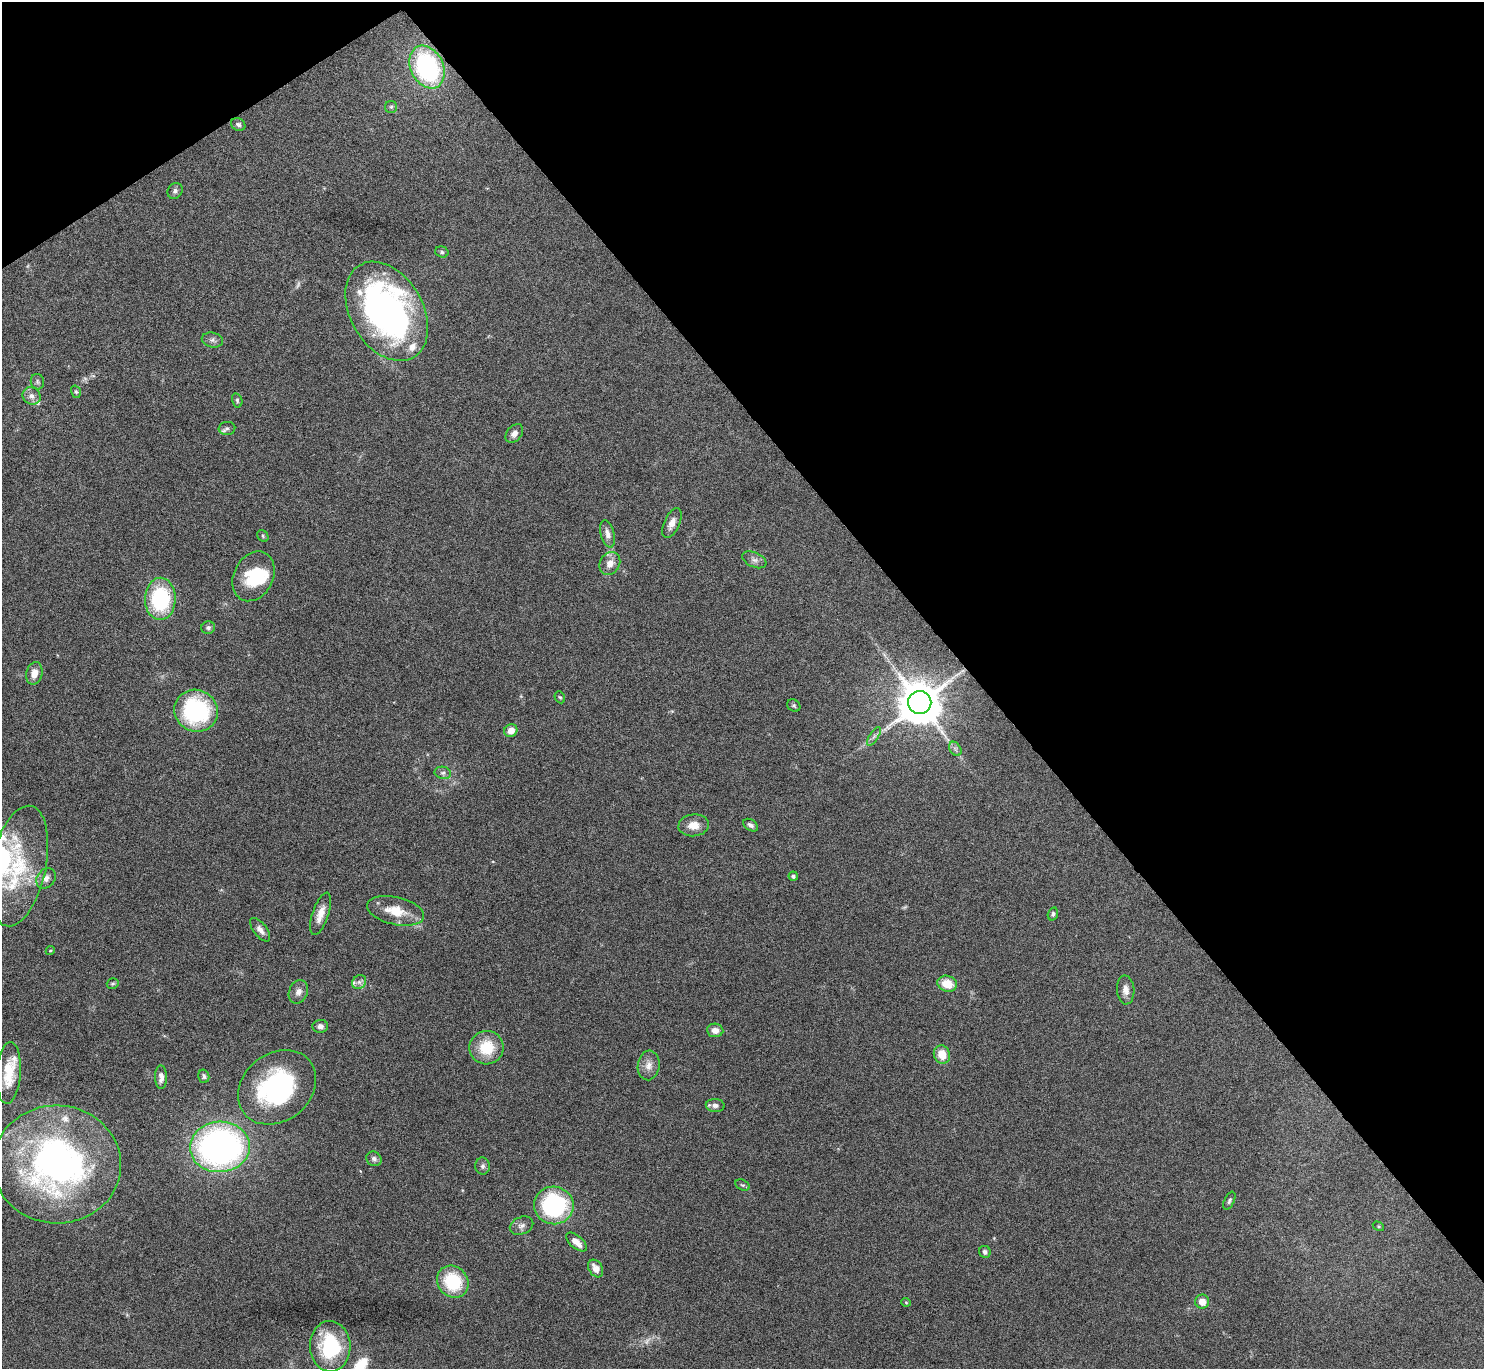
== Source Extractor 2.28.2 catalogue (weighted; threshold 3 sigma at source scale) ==
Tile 3 of 4 x 4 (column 3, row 1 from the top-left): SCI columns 2974-4455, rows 4279-5645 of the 5947 x 5942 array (HDU 1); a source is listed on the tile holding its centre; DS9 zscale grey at full resolution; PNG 1486 x 1371 px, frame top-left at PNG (2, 2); each listed source drawn as its Kron ellipse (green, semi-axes under 4 px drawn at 4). Shown black and unused: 37% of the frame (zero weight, under 4 of 8 exposures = <1% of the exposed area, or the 3 px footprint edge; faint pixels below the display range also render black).
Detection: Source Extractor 2.28.2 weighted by HDU 2 'WHT'; one run over the whole footprint, this tile lists its part. Background 0.0651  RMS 0.005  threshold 0.0203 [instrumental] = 3 sigma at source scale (4.09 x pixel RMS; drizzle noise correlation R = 1.36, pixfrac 0.8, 0.05/0.05 arcsec/px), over >= 5 px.
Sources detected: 81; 3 too faint to see at this stretch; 1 inside a brighter object's white glare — neither listed nor drawn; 6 inside a brighter listed object's ellipse — not listed separately; the other 71 listed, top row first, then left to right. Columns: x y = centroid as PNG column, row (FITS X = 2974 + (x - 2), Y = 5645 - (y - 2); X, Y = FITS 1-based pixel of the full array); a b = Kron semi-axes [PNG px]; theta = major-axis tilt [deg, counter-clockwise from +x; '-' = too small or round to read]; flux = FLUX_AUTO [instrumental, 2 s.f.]
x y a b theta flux
427 67 22 16 -64 69
391 107 6 6 - 0.9
238 124 7 6 - 1.5
175 191 8 7 - 1.3
442 252 7 5 -17 0.9
387 311 53 36 -59 180
212 340 11 7 -12 1.8
37 382 8 6 -75 1.1
76 392 6 4 -72 0.71
32 396 9 8 - 2.6
237 400 7 5 -76 0.8
227 428 8 6 5 1.3
514 433 10 7 49 2.6
672 523 16 7 65 3.5
608 534 14 7 -75 3
263 536 6 5 - 0.73
754 560 13 7 -24 2.1
610 563 12 10 59 4.3
253 576 26 19 63 19
160 599 21 15 89 42
208 628 7 6 - 1.1
34 673 11 8 76 4.3
560 697 6 5 - 0.67
920 702 11 11 - 1900
794 705 7 5 -37 0.84
196 711 22 20 -26 51
511 730 7 6 - 4
874 736 11 4 56 1.4
955 749 8 5 -58 1.3
443 773 8 6 -11 1.3
694 825 15 11 6 5.3
751 825 8 5 -33 1.6
19 866 61 27 78 39
793 876 5 4 - 0.93
46 878 11 9 55 2.7
396 911 29 14 -13 11
321 914 22 8 71 5.6
1053 914 7 5 74 0.91
260 930 14 6 -52 2.6
50 950 5 4 - 0.56
359 982 7 6 - 1.8
113 984 6 5 - 0.78
947 984 10 8 -17 8.6
1126 990 14 8 -86 3.2
298 992 12 9 68 2.7
320 1026 8 6 5 1.9
715 1030 8 6 -5 3.2
487 1048 17 16 - 14
942 1055 9 8 - 6.6
649 1065 15 11 83 3.9
9 1073 31 12 86 14
204 1076 7 5 -75 1.1
161 1077 12 6 -88 2.3
277 1087 42 34 39 68
715 1105 9 6 -3 2
220 1147 30 25 3 170
374 1159 8 7 - 1.5
57 1164 64 59 -2 180
483 1166 8 7 - 1.4
743 1185 8 5 -25 0.82
1229 1201 9 5 65 1.1
554 1205 20 19 - 59
521 1226 12 8 23 2.2
1378 1226 6 4 -32 0.52
576 1242 12 6 -42 4.5
985 1252 6 5 - 1.4
596 1269 9 6 -59 4
453 1282 17 15 -50 24
906 1302 5 4 - 0.49
1202 1302 7 7 - 5.1
330 1346 25 20 -88 32
Overlapping masked pixels (flux is a lower limit): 1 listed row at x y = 427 67